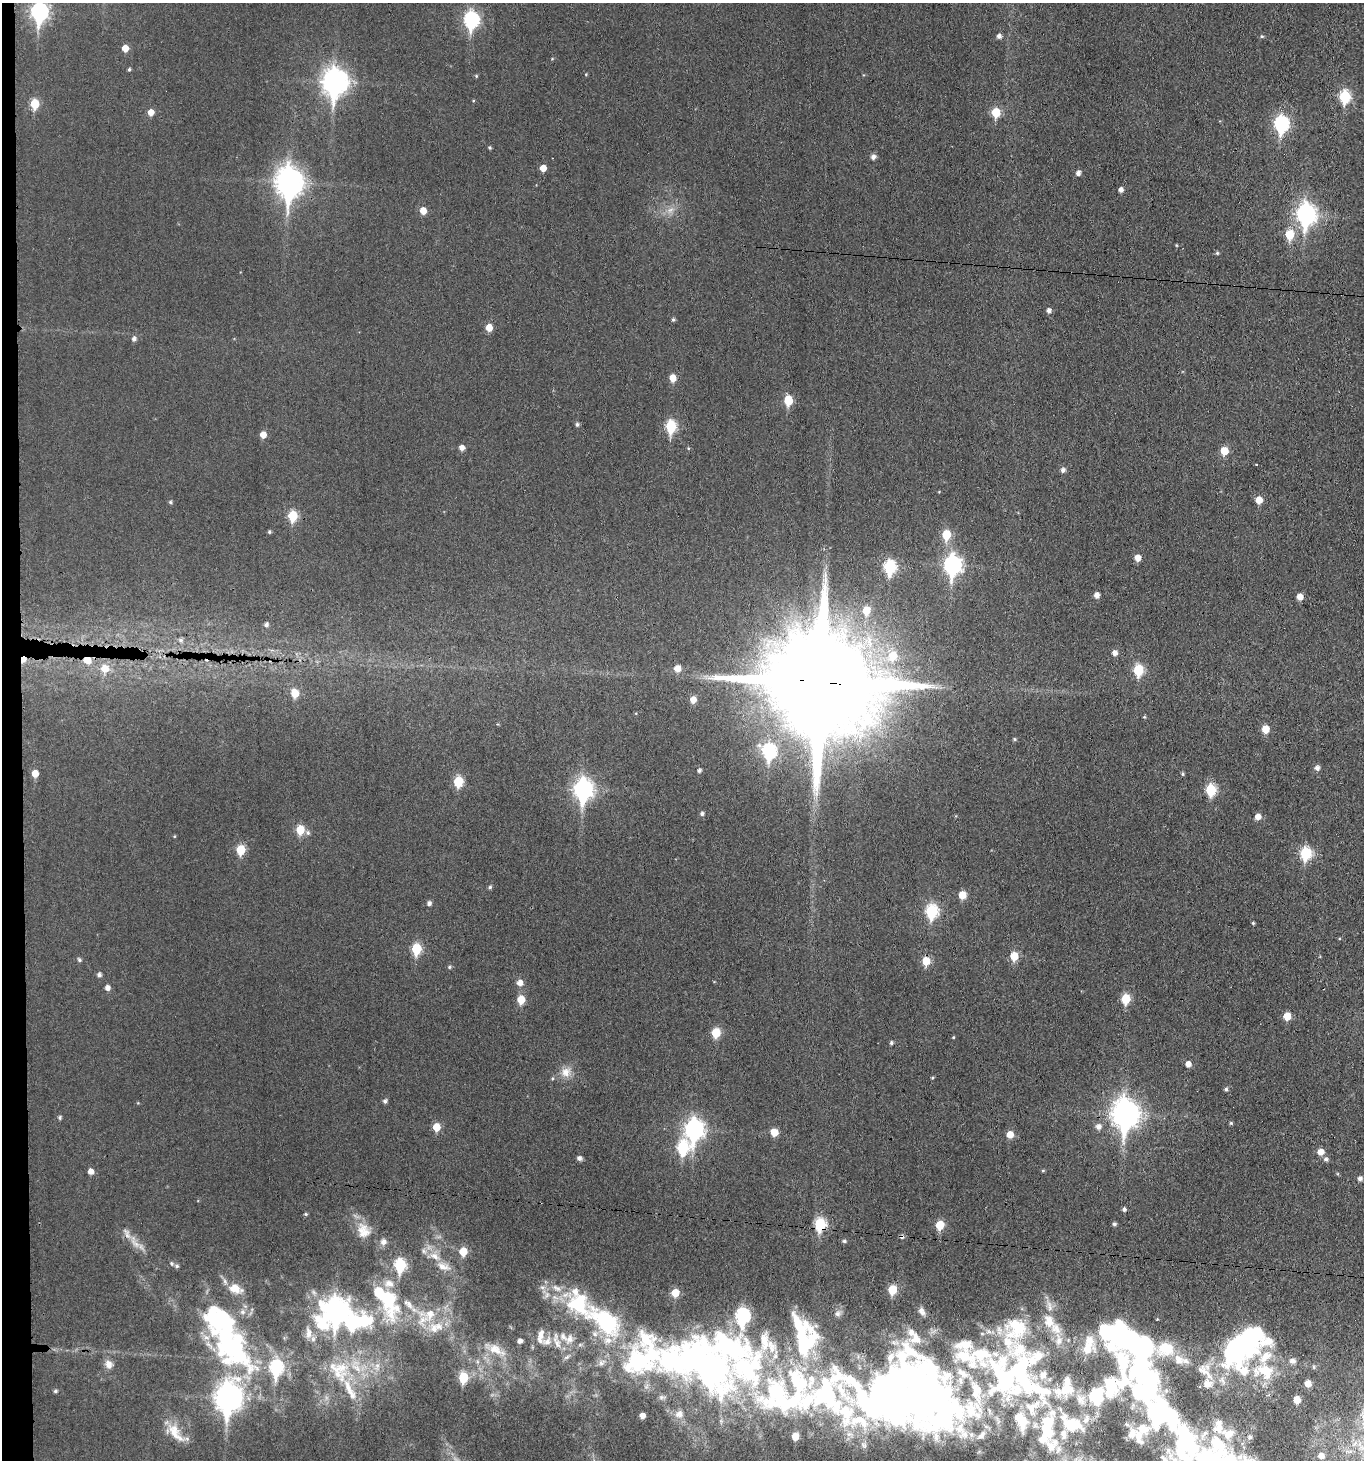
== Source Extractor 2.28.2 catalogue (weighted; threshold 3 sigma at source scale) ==
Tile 4 of 3 x 3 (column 1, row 2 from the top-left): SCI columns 222-1583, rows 1464-2921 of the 4469 x 4387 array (HDU 1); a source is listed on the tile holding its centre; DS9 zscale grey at full resolution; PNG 1366 x 1462 px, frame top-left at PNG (2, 3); no overlay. Shown black and unused: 2% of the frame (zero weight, under 3 of 4 exposures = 6% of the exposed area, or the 3 px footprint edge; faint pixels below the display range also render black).
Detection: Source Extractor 2.28.2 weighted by HDU 2 'WHT'; one run over the whole footprint, this tile lists its part. Background 0.038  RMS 0.0066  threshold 0.0297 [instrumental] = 3 sigma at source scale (4.5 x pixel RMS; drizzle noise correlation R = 1.50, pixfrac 1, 0.05/0.05 arcsec/px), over >= 5 px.
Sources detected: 264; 1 too faint to see at this stretch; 14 inside a brighter object's white glare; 2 cosmic-ray / hot-pixel residue — not listed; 65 inside a brighter listed object's ellipse — not listed separately; the other 182 listed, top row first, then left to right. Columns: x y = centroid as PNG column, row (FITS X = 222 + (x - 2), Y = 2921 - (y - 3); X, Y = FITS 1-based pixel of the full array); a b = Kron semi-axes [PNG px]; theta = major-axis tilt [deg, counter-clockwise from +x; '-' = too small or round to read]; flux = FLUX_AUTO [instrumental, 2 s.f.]
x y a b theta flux
39 12 9 7 87 180
471 20 9 7 88 110
999 36 5 5 - 2.5
1262 36 5 4 - 0.83
125 48 5 5 - 6.7
129 69 4 3 - 0.92
476 76 5 4 - 0.69
335 82 11 9 87 500
1345 96 7 6 - 48
35 104 6 5 - 20
151 112 5 5 - 5.3
996 112 6 6 - 19
1281 124 8 7 - 110
490 148 4 4 - 0.89
873 157 5 5 - 2.6
543 168 5 5 - 6
1078 173 5 5 - 2.6
289 182 12 9 89 660
1121 190 5 4 - 2.8
423 211 6 5 - 7.1
1306 214 10 8 89 270
1290 234 6 5 - 21
1176 245 5 3 - 0.53
1217 253 4 4 - 0.93
1049 310 5 5 - 2.3
673 320 5 4 - 1.1
489 327 6 5 - 7.4
134 339 5 5 - 2
673 378 6 5 - 7.3
788 400 7 5 89 19
577 424 5 5 - 1.4
671 426 7 6 - 43
263 435 6 5 - 5.8
462 448 5 5 - 3.4
1224 451 6 6 - 13
1256 465 3 2 - 0.67
1063 470 6 6 - 2.2
1259 500 6 5 - 7.6
170 502 5 4 - 0.93
293 516 6 5 - 26
269 532 4 4 - 0.95
946 535 7 6 - 20
1138 558 6 5 - 4.9
952 565 9 7 87 210
890 567 7 6 - 58
1096 595 6 5 - 3.3
1300 597 5 5 - 5.6
866 610 7 6 - 12
266 625 6 5 - 2
181 640 7 6 - 1.9
1115 653 5 5 - 3.3
893 656 10 9 - 15
87 660 7 6 - 8
677 668 6 6 - 6.7
105 669 8 8 - 9.3
1138 670 7 6 - 34
820 682 32 28 -15 23000
295 693 6 6 - 12
693 699 6 5 - 5.6
1144 717 4 4 - 0.68
1265 729 6 5 - 11
1015 739 5 4 - 0.77
769 751 8 7 - 84
1317 768 5 5 - 2.5
699 770 4 4 - 1.5
35 773 5 5 - 7.3
1182 774 5 4 - 0.85
458 782 6 6 - 26
583 790 10 8 84 260
1211 790 7 6 - 37
702 814 5 4 - 1.5
1258 817 5 5 - 4.8
300 830 7 6 - 18
241 850 6 5 - 21
1306 853 7 6 - 49
490 887 5 5 - 1.1
962 895 6 5 - 10
429 903 5 5 - 2
932 911 7 6 - 60
1253 923 3 3 - 0.81
416 949 7 6 - 27
1014 956 6 5 - 16
79 960 6 5 - 1.1
926 961 6 6 - 15
449 967 5 4 - 0.97
99 975 5 5 - 1.8
520 983 6 6 - 4.3
107 988 5 5 - 3.1
521 999 6 5 - 13
1126 999 6 5 - 22
1287 1016 5 5 - 12
716 1033 6 5 - 21
953 1037 4 3 - 0.54
891 1043 5 4 - 1.2
1188 1064 5 5 - 4.1
566 1072 14 12 54 6.7
932 1078 5 3 - 0.65
1226 1089 5 4 - 1.3
385 1101 5 5 - 1.7
1125 1114 12 9 -89 640
60 1117 5 4 - 1.2
1231 1123 5 4 - 0.85
436 1127 6 5 - 11
1098 1127 7 6 - 3.4
694 1129 10 8 85 240
774 1132 5 5 - 11
1010 1134 6 6 - 6.8
683 1148 8 7 - 54
1320 1152 6 6 - 5.4
579 1158 5 5 - 2.3
1326 1159 6 6 - 1.8
91 1171 5 5 - 4.2
1043 1171 5 3 - 0.7
1360 1178 5 4 - 2.1
1124 1209 5 5 - 1.5
306 1214 5 4 - 0.82
820 1224 7 6 - 44
1114 1224 5 4 - 1.3
940 1225 6 6 - 16
363 1231 22 16 -67 11
844 1241 6 4 -9 1.2
383 1242 9 8 - 2.9
135 1243 20 7 -42 6.2
463 1251 6 5 - 14
435 1256 16 9 -29 7.3
400 1265 7 6 - 53
177 1266 7 6 - 1.4
389 1284 13 9 -15 5.6
892 1290 6 5 - 20
675 1293 6 6 - 12
578 1304 41 29 -38 53
336 1310 14 11 47 420
922 1311 9 5 -57 2.1
838 1314 8 7 - 1.9
359 1321 75 27 12 81
1049 1321 18 12 -76 9.7
607 1322 22 12 -39 77
807 1326 39 10 -45 14
434 1328 14 13 - 8.9
1017 1328 28 24 82 22
1123 1337 64 24 -25 140
916 1338 12 9 -85 3.9
570 1339 15 11 56 6.7
520 1341 5 5 - 2.9
547 1341 18 12 34 8.3
1059 1341 11 8 76 3.4
965 1344 13 7 5 4.7
1243 1344 45 22 38 170
729 1346 77 34 -17 100
238 1349 74 38 -71 110
1087 1349 19 12 68 8.5
496 1350 29 12 -27 12
981 1354 23 13 0 15
567 1357 9 5 27 1.9
642 1357 70 45 48 97
1292 1361 9 7 -11 2.6
109 1364 12 10 -66 4.1
377 1366 12 6 74 3.7
711 1368 22 13 -69 250
339 1370 37 27 -53 37
1203 1371 16 11 -51 5.8
1264 1371 33 23 -10 26
1043 1375 10 8 63 3
463 1377 6 5 - 28
1006 1380 52 27 52 51
1308 1384 5 5 - 5.9
1066 1389 17 15 31 11
55 1391 4 4 - 1.3
789 1395 146 56 12 200
228 1398 12 9 83 620
922 1399 63 49 -56 330
1080 1399 11 9 71 3.8
1297 1400 5 5 - 9.9
1031 1407 15 13 24 6.9
642 1416 4 4 - 3.8
1020 1418 20 11 -48 9.6
1071 1424 28 20 -34 20
1046 1431 29 14 76 23
175 1433 33 13 -54 13
981 1435 10 5 49 1.9
1185 1444 101 57 -32 170
1321 1456 6 5 - 3.8
Overlapping masked pixels (flux is a lower limit): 4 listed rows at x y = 87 660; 820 682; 820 1224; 1243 1344
Isophote crosses this tile's border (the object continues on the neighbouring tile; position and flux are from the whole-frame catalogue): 2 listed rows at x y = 39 12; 1185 1444